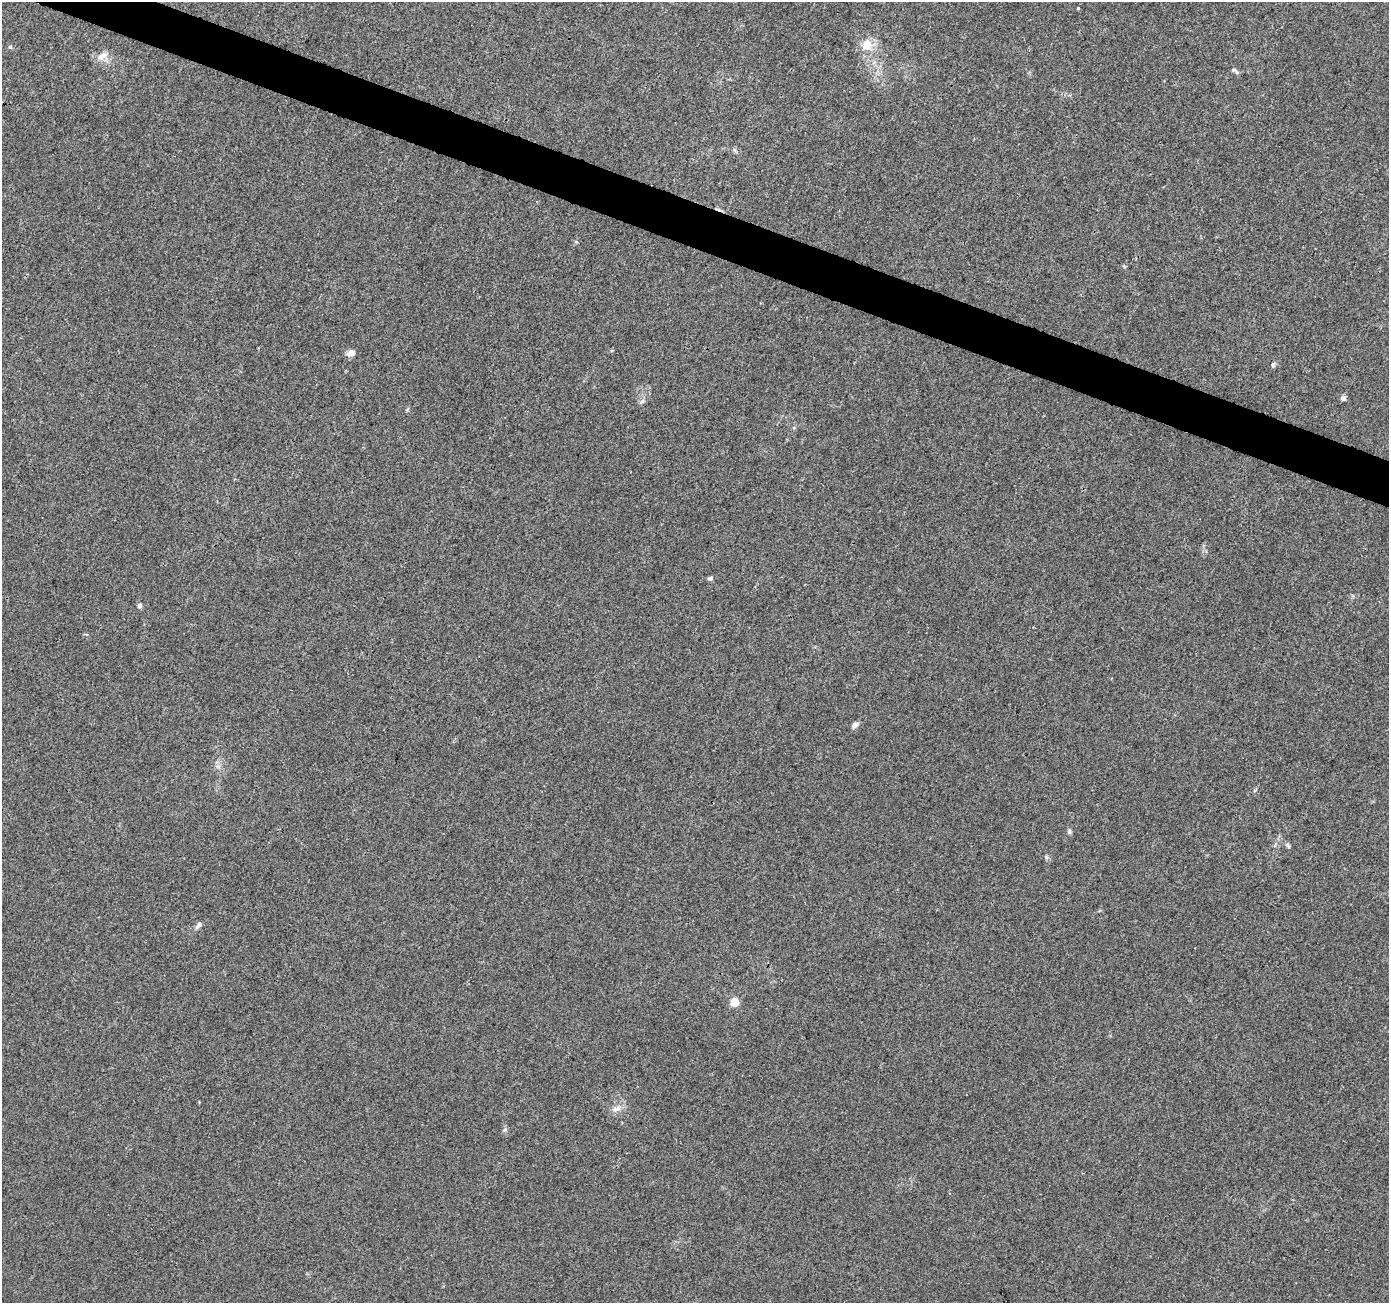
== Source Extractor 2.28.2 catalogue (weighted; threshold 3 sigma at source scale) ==
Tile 11 of 4 x 4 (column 3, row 3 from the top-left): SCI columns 2776-4162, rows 1512-2812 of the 5559 x 5690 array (HDU 1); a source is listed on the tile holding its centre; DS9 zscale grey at full resolution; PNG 1391 x 1305 px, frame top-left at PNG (2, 2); no overlay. Shown black and unused: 3% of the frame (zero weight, under 3 of 4 exposures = <1% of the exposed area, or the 3 px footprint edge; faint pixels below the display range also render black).
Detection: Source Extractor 2.28.2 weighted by HDU 2 'WHT'; one run over the whole footprint, this tile lists its part. Background 0.00725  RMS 0.0028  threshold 0.0125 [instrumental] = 3 sigma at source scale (4.5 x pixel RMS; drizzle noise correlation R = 1.50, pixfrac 1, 0.0396/0.0396 arcsec/px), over >= 5 px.
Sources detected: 19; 1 cosmic-ray / hot-pixel residue — not listed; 1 inside a brighter listed object's ellipse — not listed separately; the other 17 listed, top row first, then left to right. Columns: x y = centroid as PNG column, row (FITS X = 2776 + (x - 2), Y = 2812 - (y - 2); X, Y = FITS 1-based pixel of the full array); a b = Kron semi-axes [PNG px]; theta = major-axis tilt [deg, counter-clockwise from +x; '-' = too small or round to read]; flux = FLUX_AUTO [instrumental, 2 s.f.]
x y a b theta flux
1078 8 3 3 - 0.31
867 45 14 12 78 4.2
103 56 17 12 16 2.6
1234 70 7 5 -29 0.6
352 353 9 8 - 1.2
1273 364 7 5 69 0.52
1343 398 7 6 - 0.76
642 401 9 4 39 0.66
710 578 6 5 - 0.54
140 606 6 5 - 0.7
855 725 7 6 - 1.4
1069 832 5 5 - 0.68
1288 846 10 4 -57 0.51
198 925 9 6 51 1.1
734 1002 5 5 - 8.1
616 1109 15 7 16 1.8
505 1130 6 4 -17 0.42
Unlisted compact peaks at least as high as the median listed source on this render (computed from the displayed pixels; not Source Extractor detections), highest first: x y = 10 47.